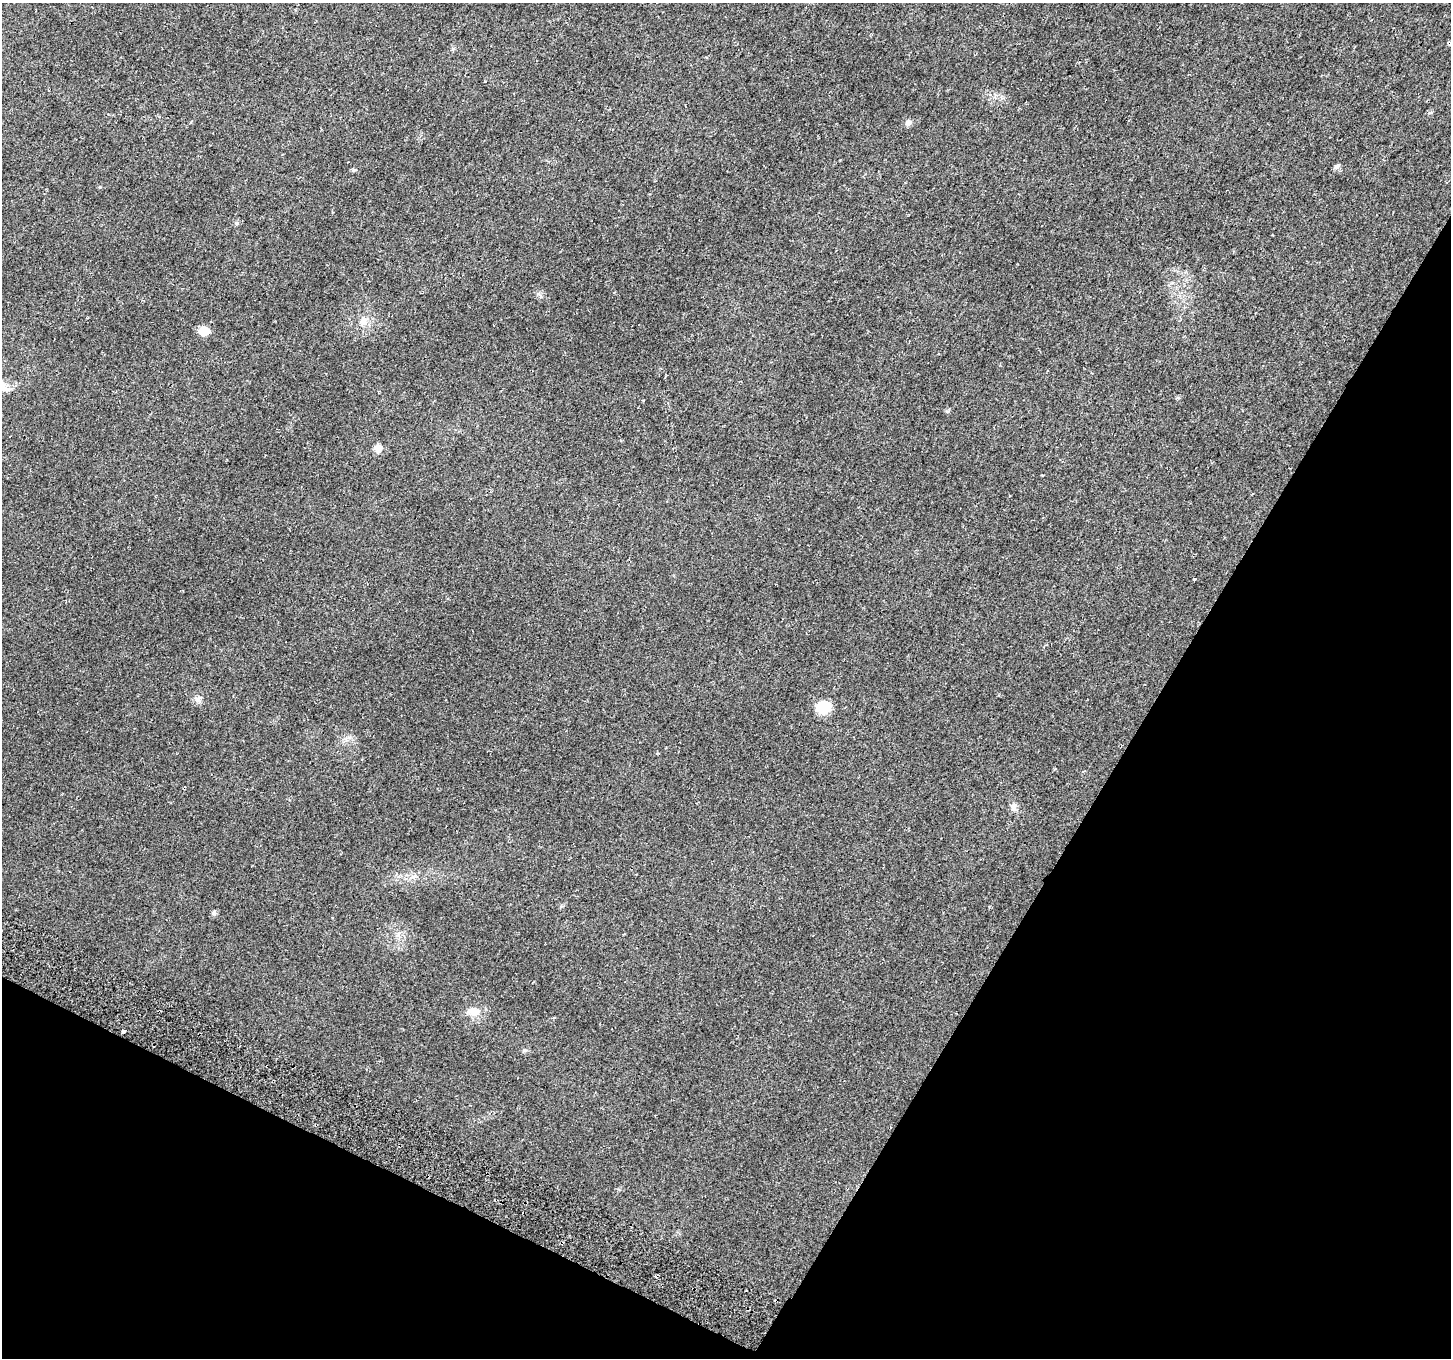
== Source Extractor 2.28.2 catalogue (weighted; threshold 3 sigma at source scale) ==
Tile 15 of 4 x 4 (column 3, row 4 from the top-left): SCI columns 2935-4383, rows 317-1672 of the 5859 x 5992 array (HDU 1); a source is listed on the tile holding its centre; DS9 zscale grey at full resolution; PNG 1453 x 1360 px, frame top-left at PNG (2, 3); no overlay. Shown black and unused: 28% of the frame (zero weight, under 2 of 3 exposures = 3% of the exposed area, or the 3 px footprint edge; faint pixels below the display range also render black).
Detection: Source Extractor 2.28.2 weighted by HDU 2 'WHT'; one run over the whole footprint, this tile lists its part. Background 0.0266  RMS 0.0078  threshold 0.0352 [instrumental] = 3 sigma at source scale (4.5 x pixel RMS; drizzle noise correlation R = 1.50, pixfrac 1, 0.0396/0.0396 arcsec/px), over >= 5 px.
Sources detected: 14; all 14 listed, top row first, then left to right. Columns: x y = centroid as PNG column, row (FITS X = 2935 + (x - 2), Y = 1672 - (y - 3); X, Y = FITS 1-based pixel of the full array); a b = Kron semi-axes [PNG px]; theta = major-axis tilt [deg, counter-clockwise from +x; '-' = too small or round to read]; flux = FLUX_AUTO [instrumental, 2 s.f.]
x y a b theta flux
908 122 8 7 - 2.7
1336 167 8 6 31 2.1
354 170 5 5 - 0.99
363 321 13 7 -78 4.6
204 331 9 8 - 12
378 448 9 9 - 5.5
1195 579 3 3 - 3.4
198 699 11 8 32 3.7
823 707 9 8 - 56
1013 807 11 8 82 3.4
214 913 7 5 -75 1.5
473 1012 16 11 -8 8.8
123 1031 4 3 - 3.9
524 1050 6 5 - 1.4
Unlisted compact peaks at least as high as the median listed source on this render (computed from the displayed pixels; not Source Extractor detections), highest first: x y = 100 187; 947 411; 237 223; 538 294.